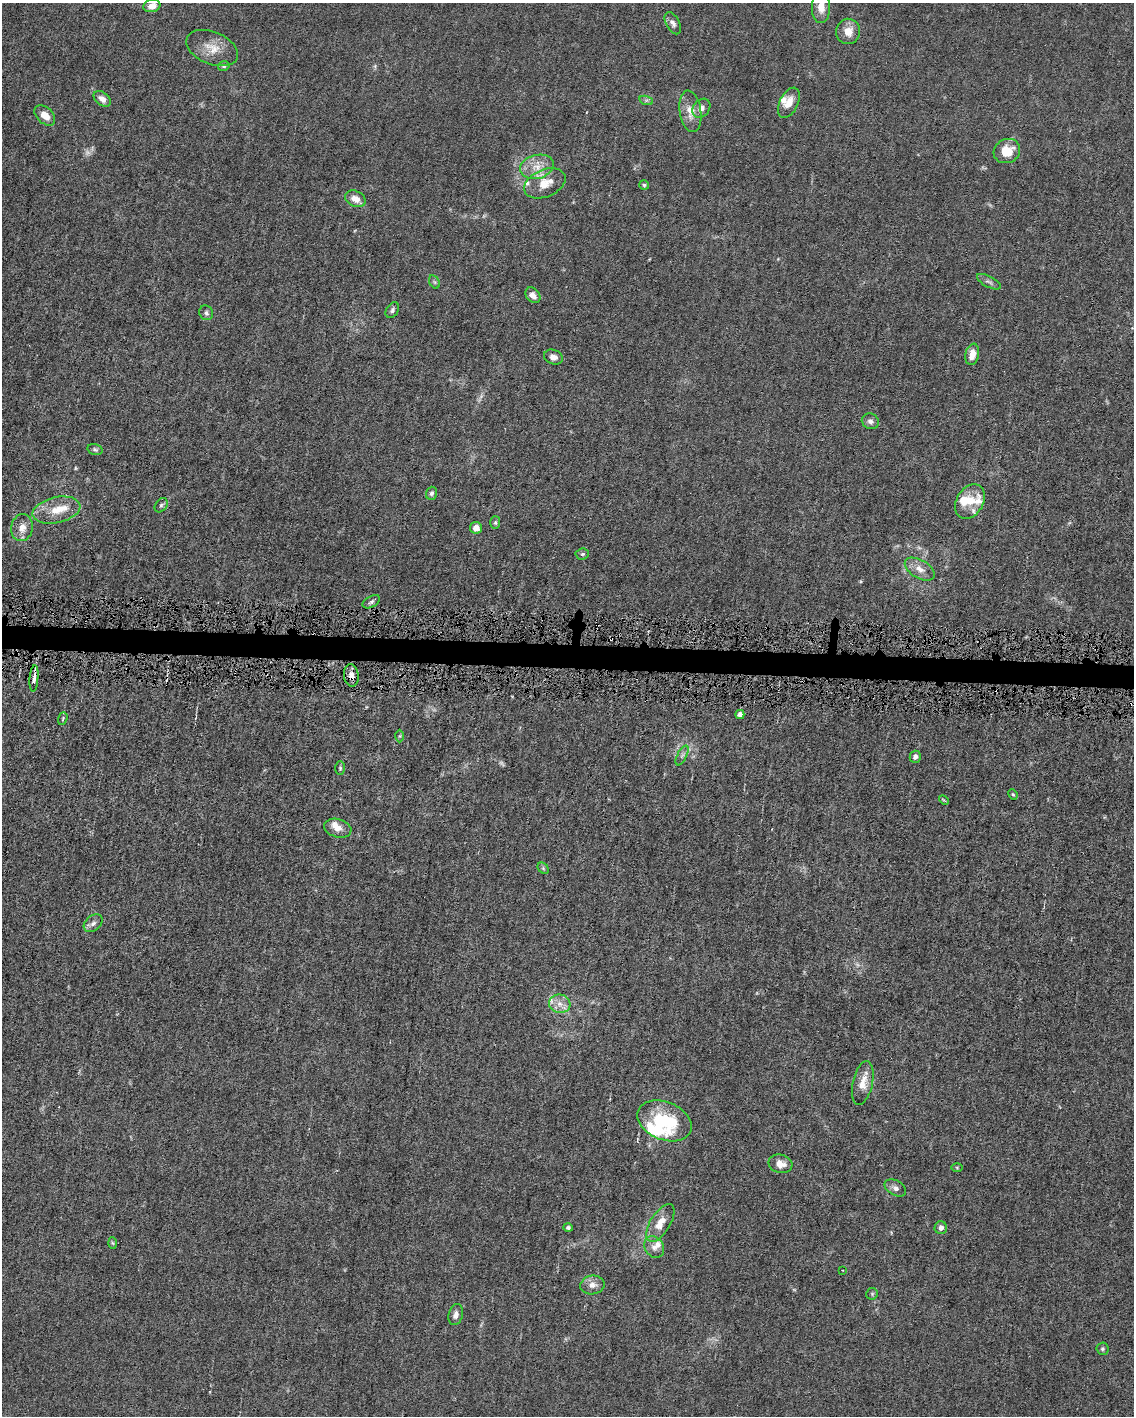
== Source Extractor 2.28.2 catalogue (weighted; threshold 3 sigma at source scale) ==
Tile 7 of 4 x 3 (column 3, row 2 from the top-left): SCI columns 2268-3399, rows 1521-2934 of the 4532 x 4563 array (HDU 1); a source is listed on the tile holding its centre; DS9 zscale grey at full resolution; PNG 1136 x 1418 px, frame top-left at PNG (2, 3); each listed source drawn as its Kron ellipse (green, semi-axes under 4 px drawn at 4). Shown black and unused: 2% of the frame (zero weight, under 4 of 8 exposures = <1% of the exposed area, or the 3 px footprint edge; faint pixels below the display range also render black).
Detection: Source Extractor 2.28.2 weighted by HDU 2 'WHT'; one run over the whole footprint, this tile lists its part. Background 0.0155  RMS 0.0022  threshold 0.00912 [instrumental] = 3 sigma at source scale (4.09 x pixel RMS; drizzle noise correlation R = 1.36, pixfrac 0.8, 0.05/0.05 arcsec/px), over >= 5 px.
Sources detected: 81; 5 too faint to see at this stretch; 1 inside a brighter object's white glare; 1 cosmic-ray / hot-pixel residue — neither listed nor drawn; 9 inside a brighter listed object's ellipse — not listed separately; the other 65 listed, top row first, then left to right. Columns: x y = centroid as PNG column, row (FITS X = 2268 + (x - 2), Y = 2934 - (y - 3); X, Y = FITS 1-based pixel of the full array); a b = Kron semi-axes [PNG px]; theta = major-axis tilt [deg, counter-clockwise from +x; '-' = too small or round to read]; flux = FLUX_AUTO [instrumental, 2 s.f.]
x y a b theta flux
152 6 8 6 17 1.6
821 7 16 9 89 2.7
673 23 12 6 -61 0.94
848 31 13 12 - 2.5
212 48 27 16 -22 3.7
224 66 6 4 15 0.34
102 99 10 6 -39 1.3
646 100 7 4 -17 0.39
789 103 16 9 64 2.3
701 108 10 8 49 1.3
690 111 21 10 -81 2.8
45 115 12 8 -44 2
1007 151 13 11 27 4.1
537 167 17 12 15 3.1
545 183 21 13 24 3.9
644 185 5 5 - 0.32
355 199 10 7 -25 1.8
434 282 7 5 -60 0.38
989 282 13 5 -29 0.65
533 295 9 6 -49 1.2
392 310 8 6 59 0.59
206 313 7 6 - 0.56
972 354 11 6 79 2.3
553 357 9 7 -19 1.3
870 421 9 7 -29 0.91
95 449 7 5 -16 0.41
431 493 6 5 - 0.51
970 502 18 13 59 3.4
161 505 8 5 54 0.47
56 510 24 13 12 4.4
495 523 6 5 - 0.38
22 528 14 11 80 2.2
476 528 6 6 - 1.5
582 554 7 5 3 0.36
920 569 16 9 -30 2.1
371 602 9 5 30 0.61
351 675 11 7 -83 1.3
34 678 13 4 85 1.1
740 715 4 4 - 1
63 719 6 4 72 0.3
400 736 6 4 89 0.25
682 755 11 4 63 0.67
915 757 6 5 - 0.85
340 768 7 4 -89 0.33
1013 794 5 4 - 0.25
944 800 5 3 - 0.22
338 828 14 9 -15 2
543 868 6 4 -46 0.36
93 923 10 7 39 0.89
560 1004 11 9 -8 1.8
863 1083 22 10 78 2.7
664 1121 28 19 -22 13
780 1164 12 9 -13 1.8
957 1167 6 4 -1 0.22
895 1188 12 7 -30 0.9
660 1223 21 10 58 2.9
568 1228 5 4 - 0.42
941 1228 6 6 - 0.92
113 1243 6 4 -87 0.26
654 1247 11 9 -56 1.3
842 1270 2 2 - 0.15
592 1285 12 9 8 1.5
872 1294 6 5 - 0.35
456 1315 10 7 75 0.96
1102 1349 6 6 - 0.36
Overlapping masked pixels (flux is a lower limit): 2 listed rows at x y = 351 675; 34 678
Isophote crosses this tile's border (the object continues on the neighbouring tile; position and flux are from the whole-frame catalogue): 1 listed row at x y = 821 7